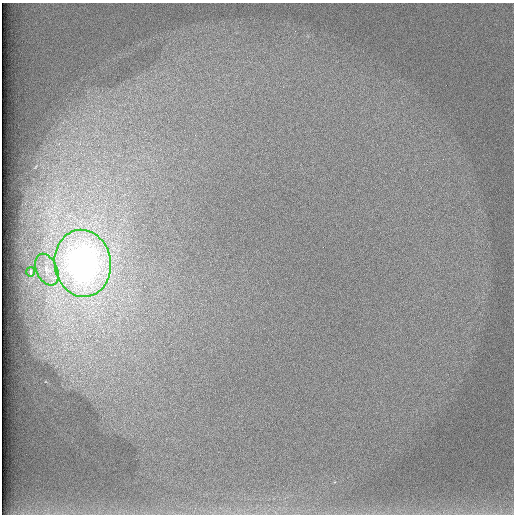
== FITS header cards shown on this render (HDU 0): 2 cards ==
NAXIS1  =                  512 /
NAXIS2  =                  512 /

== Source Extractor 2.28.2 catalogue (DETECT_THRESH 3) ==
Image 512 x 512 px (HDU 0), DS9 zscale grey, 1 PNG px = 1 image px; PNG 516 x 516 px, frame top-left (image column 1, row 512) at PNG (2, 3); each listed source drawn as its Kron ellipse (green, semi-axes under 4 px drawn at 4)
Background 98.3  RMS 2.8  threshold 8.51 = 3 sigma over >= 5 px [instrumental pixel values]
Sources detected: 3; all 3 listed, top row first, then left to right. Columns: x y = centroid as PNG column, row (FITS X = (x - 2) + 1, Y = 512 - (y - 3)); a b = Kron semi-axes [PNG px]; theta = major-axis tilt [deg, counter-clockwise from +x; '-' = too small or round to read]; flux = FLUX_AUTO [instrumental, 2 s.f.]
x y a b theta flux
83 263 34 28 -81 93000
47 270 17 10 -65 2200
31 272 5 2 - 260